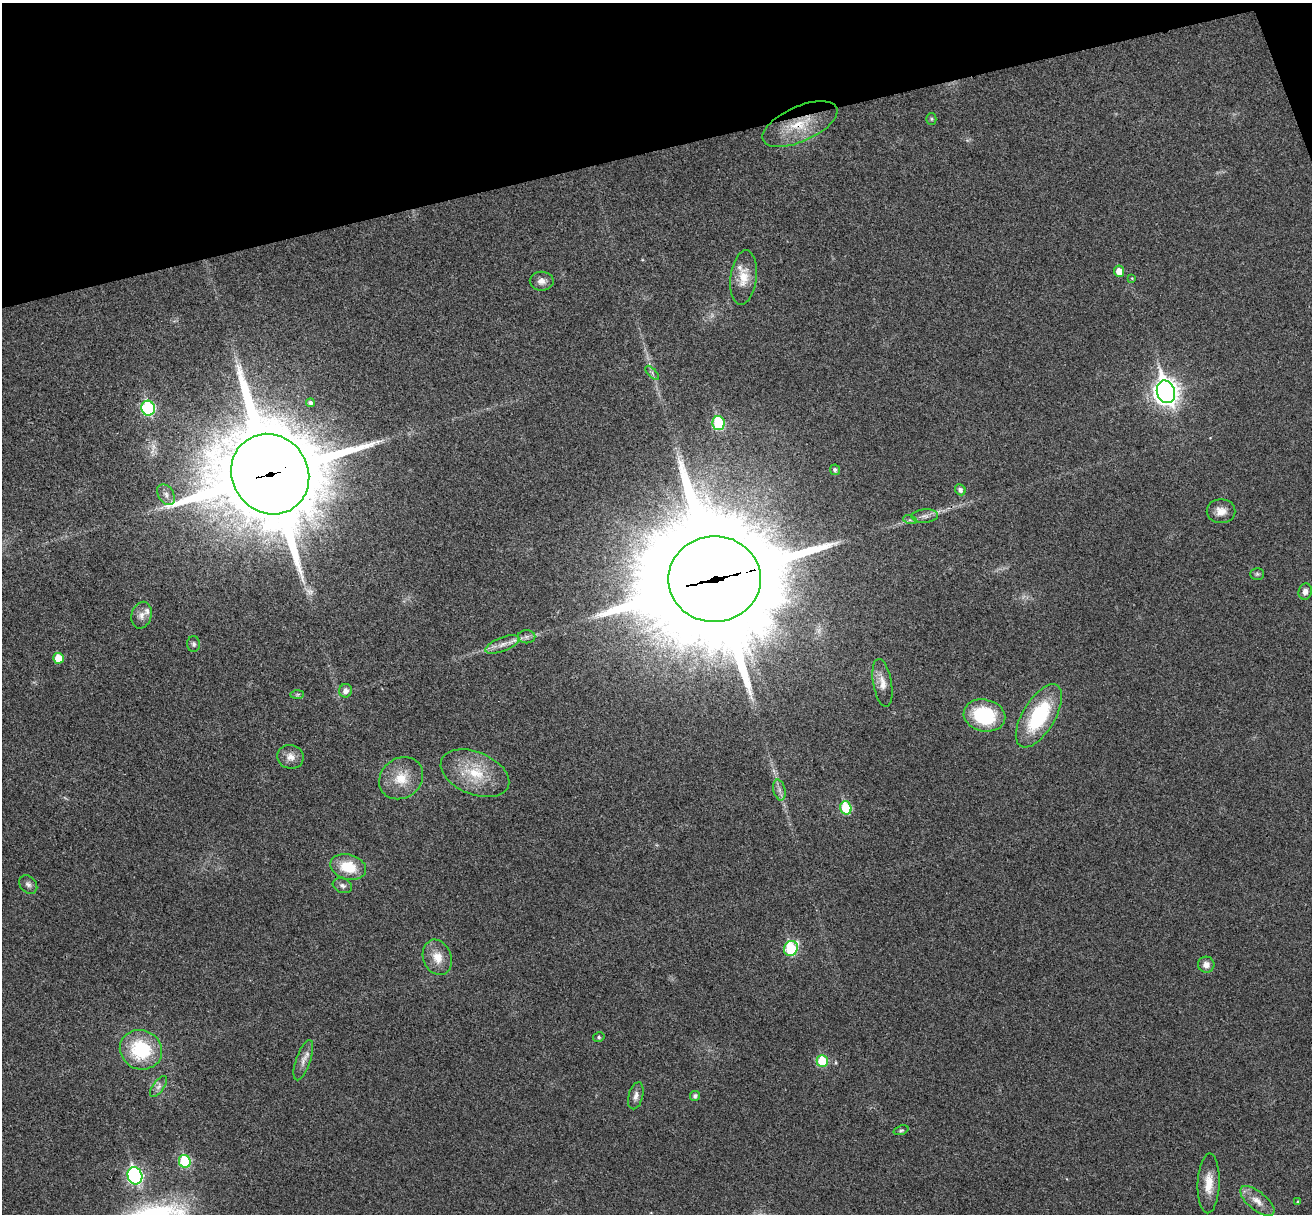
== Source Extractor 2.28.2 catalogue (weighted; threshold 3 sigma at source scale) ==
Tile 3 of 4 x 4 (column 3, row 1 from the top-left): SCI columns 2674-3983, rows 3800-5011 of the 5350 x 5298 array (HDU 1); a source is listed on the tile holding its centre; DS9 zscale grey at full resolution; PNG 1314 x 1216 px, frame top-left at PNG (2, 3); each listed source drawn as its Kron ellipse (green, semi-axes under 4 px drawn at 4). Shown black and unused: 13% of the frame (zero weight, under 3 of 4 exposures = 6% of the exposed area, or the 3 px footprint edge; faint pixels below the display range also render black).
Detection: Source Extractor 2.28.2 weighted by HDU 2 'WHT'; one run over the whole footprint, this tile lists its part. Background 0.0396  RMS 0.0052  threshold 0.0234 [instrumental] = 3 sigma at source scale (4.5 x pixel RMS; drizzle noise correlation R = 1.50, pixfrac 1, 0.05/0.05 arcsec/px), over >= 5 px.
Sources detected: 59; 1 too faint to see at this stretch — neither listed nor drawn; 3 inside a brighter listed object's ellipse — not listed separately; the other 55 listed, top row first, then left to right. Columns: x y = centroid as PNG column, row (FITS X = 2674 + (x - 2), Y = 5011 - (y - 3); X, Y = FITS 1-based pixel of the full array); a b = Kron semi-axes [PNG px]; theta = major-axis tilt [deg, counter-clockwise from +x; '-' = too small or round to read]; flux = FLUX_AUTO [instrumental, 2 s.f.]
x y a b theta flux
931 119 5 5 - 0.8
800 124 40 17 24 20
1119 271 5 5 - 5.5
743 278 27 13 83 9.5
1132 278 4 4 - 0.41
542 281 12 9 -1 3.4
652 373 9 3 -46 1.1
1166 392 11 9 -74 430
310 403 4 4 - 1.5
148 408 7 7 - 59
718 423 7 6 - 38
835 470 5 5 - 1.3
270 474 41 38 -55 8900
960 490 6 5 - 1.8
166 495 11 7 -58 2.5
1221 511 14 12 0 5.3
925 516 13 6 4 2.8
910 520 7 4 -17 1
1257 574 7 5 -1 1
715 579 46 43 0 20000
1305 591 8 6 74 2.4
142 615 13 10 75 3.5
526 637 9 6 1 1.8
194 644 8 6 -89 1.3
502 644 18 7 22 4.4
58 658 5 5 - 9.9
882 683 24 9 -80 5.6
345 691 7 6 - 3
297 694 7 4 2 0.86
984 715 21 16 -13 37
1039 716 35 16 59 43
290 757 13 12 - 4.4
475 773 36 21 -22 21
401 778 23 20 37 13
779 790 10 6 -77 2.1
846 808 7 5 -71 26
348 867 18 12 -15 15
28 884 10 8 -47 2.1
342 886 10 7 -19 1.9
791 948 8 6 62 36
437 957 18 14 -68 8.1
1206 965 8 8 - 3.2
599 1037 6 4 12 0.87
141 1050 21 19 -25 34
303 1060 21 7 71 3.9
822 1061 6 5 - 22
159 1086 12 5 54 2.2
636 1096 14 7 75 2.7
695 1096 5 5 - 1.6
901 1130 8 4 20 0.89
185 1161 6 6 - 33
135 1176 9 7 -70 110
1209 1183 30 11 88 9.3
1257 1201 21 9 -40 5.6
1298 1202 4 4 - 0.53
Overlapping masked pixels (flux is a lower limit): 3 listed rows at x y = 800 124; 270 474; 715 579